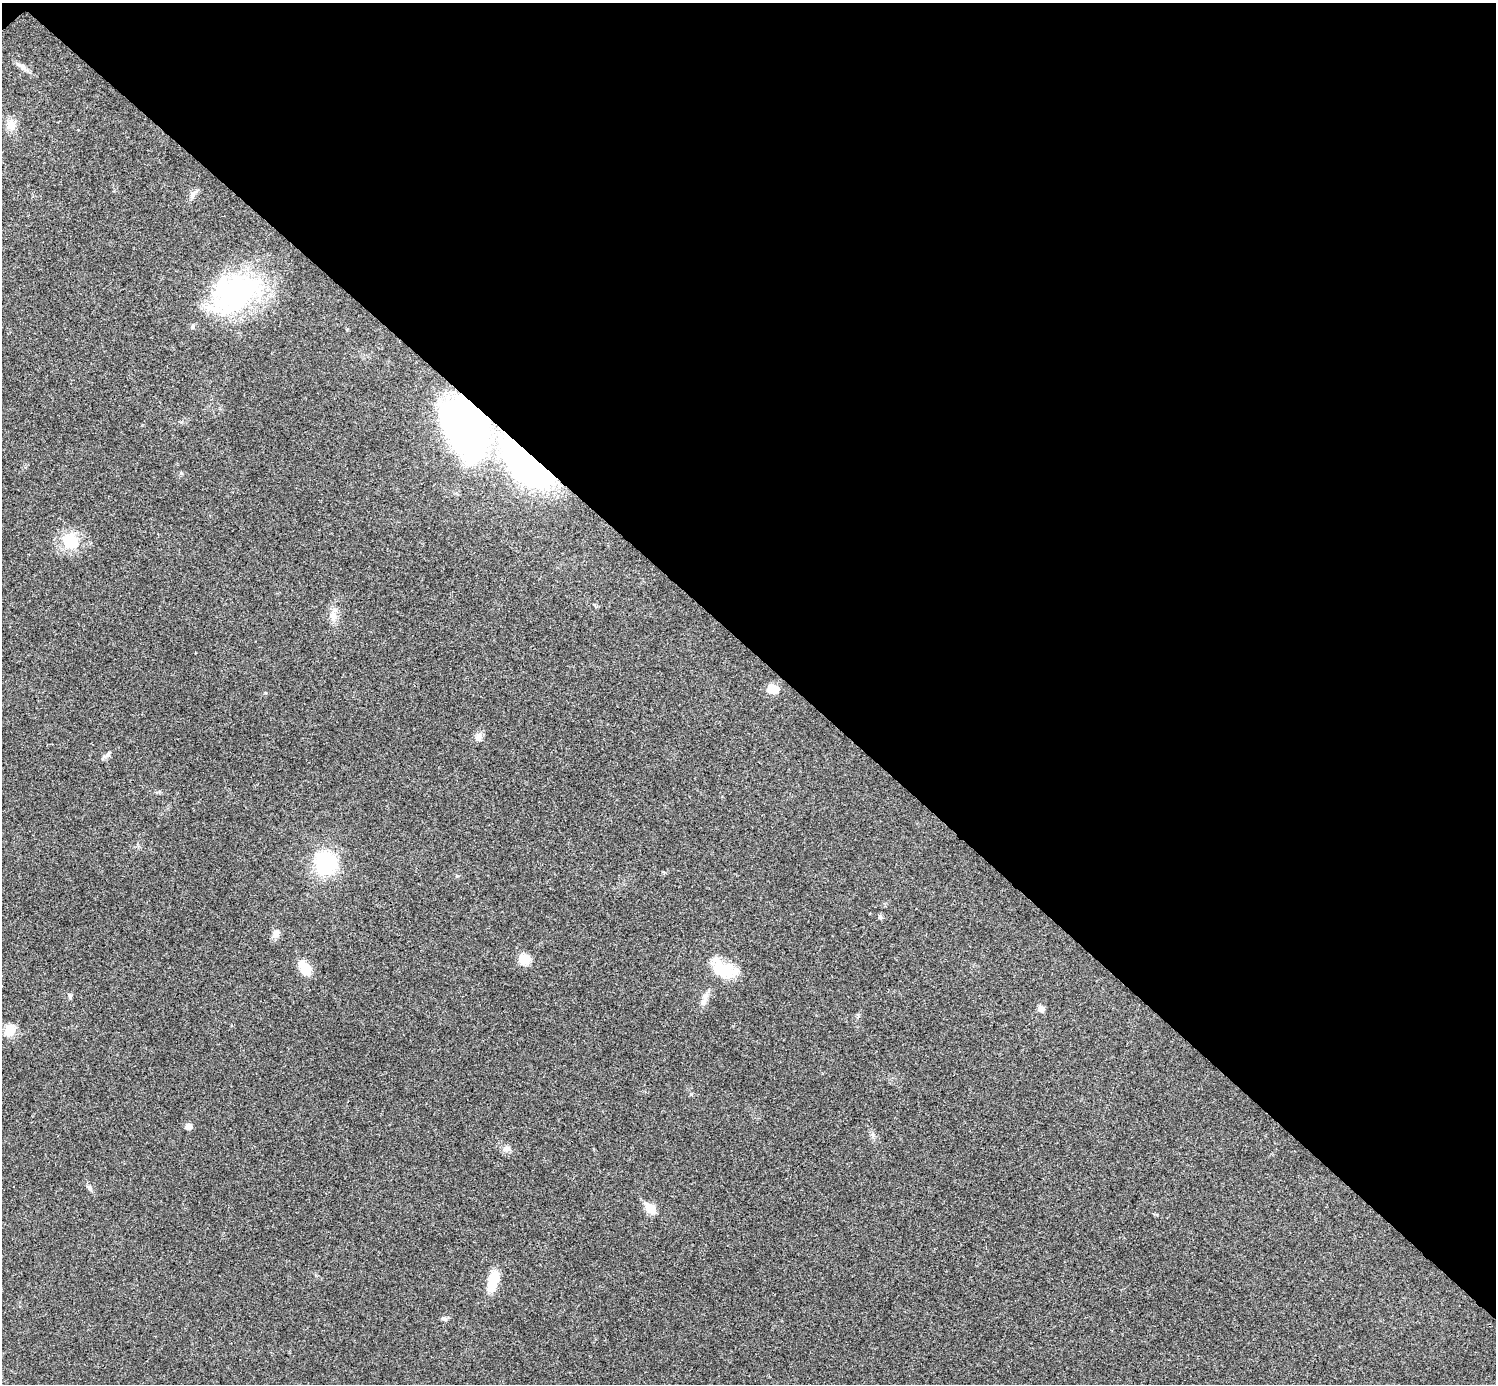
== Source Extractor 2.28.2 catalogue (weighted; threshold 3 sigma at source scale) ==
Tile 3 of 4 x 4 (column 3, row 1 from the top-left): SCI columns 2992-4485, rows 4304-5685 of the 5986 x 5986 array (HDU 1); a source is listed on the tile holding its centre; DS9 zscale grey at full resolution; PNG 1498 x 1386 px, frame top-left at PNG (2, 3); no overlay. Shown black and unused: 47% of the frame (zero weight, under 3 of 4 exposures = <1% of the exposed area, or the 3 px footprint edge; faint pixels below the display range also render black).
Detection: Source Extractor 2.28.2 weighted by HDU 2 'WHT'; one run over the whole footprint, this tile lists its part. Background 0.0221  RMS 0.0041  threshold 0.0185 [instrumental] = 3 sigma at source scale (4.5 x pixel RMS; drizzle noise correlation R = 1.50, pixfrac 1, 0.05/0.05 arcsec/px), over >= 5 px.
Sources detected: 29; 1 inside a brighter object's white glare — not listed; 1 inside a brighter listed object's ellipse — not listed separately; the other 27 listed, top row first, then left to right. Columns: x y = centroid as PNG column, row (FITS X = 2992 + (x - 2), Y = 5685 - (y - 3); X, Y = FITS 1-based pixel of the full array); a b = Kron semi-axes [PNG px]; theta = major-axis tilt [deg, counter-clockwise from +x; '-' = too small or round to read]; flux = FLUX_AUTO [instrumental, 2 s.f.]
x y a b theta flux
22 67 20 6 -37 2.5
11 125 13 11 -84 4.7
193 194 13 7 65 1.8
236 293 65 39 28 65
466 426 59 40 -69 210
526 461 49 23 -47 150
181 473 5 5 - 0.61
70 541 20 17 -36 14
333 616 15 10 -83 3.7
773 689 10 8 -7 7.1
479 737 12 9 76 2
108 754 12 4 50 1.2
325 863 24 22 -65 29
880 917 6 6 - 0.74
276 934 11 8 62 2.7
524 959 11 11 - 6.5
305 968 17 10 -52 8.3
723 969 34 18 -15 14
704 999 20 7 70 3
1041 1008 8 7 - 1.7
10 1030 17 11 63 5.6
188 1126 5 5 - 3.3
506 1148 11 8 13 1.9
90 1188 10 6 -58 1.2
650 1208 6 5 - 16
493 1282 25 11 75 10
444 1319 8 5 -24 0.98
Overlapping masked pixels (flux is a lower limit): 2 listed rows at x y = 466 426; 526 461
Unlisted compact peaks at least as high as the median listed source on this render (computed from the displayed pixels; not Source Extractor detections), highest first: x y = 70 997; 691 1094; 457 876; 265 693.